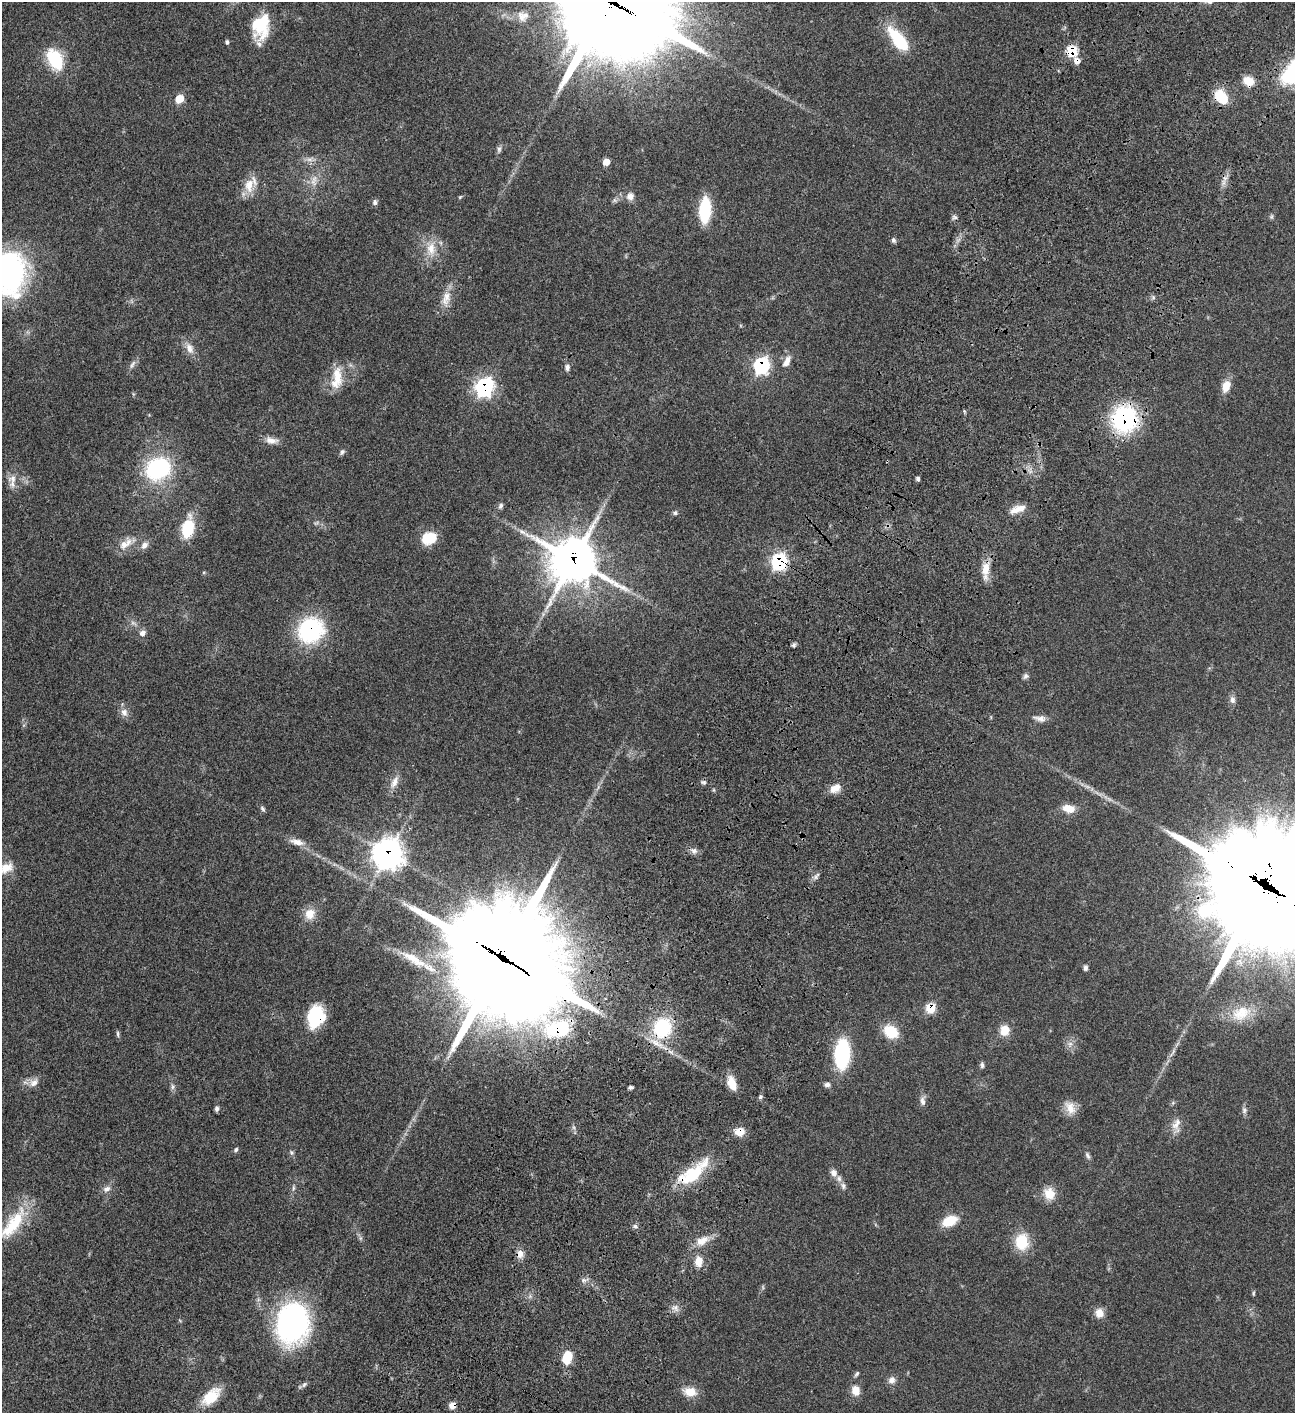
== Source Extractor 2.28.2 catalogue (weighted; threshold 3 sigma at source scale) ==
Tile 10 of 4 x 4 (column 2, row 3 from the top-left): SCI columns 1798-3090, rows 1612-3022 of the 6051 x 6049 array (HDU 1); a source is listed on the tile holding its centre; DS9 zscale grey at full resolution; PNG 1297 x 1415 px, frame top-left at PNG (2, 2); no overlay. Shown black and unused: <1% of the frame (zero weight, under 3 of 4 exposures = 13% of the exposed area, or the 3 px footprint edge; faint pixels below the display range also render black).
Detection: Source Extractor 2.28.2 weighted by HDU 2 'WHT'; one run over the whole footprint, this tile lists its part. Background 0.0627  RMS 0.0058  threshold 0.0262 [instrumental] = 3 sigma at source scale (4.5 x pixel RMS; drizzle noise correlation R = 1.50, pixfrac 1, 0.05/0.05 arcsec/px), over >= 5 px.
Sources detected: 135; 5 too faint to see at this stretch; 2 cosmic-ray / hot-pixel residue — not listed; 6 inside a brighter listed object's ellipse — not listed separately; the other 122 listed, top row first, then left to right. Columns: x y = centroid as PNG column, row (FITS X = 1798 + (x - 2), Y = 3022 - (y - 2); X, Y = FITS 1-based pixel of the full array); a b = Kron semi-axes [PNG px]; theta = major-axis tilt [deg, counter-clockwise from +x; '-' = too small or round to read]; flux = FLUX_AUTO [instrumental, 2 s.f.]
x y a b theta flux
521 16 17 9 -61 4.2
261 26 28 18 79 24
899 40 30 12 -52 28
227 42 6 4 -88 1
1072 51 6 6 - 30
55 60 20 12 -62 31
1248 81 12 10 -33 7.8
1221 97 20 13 -51 13
179 99 6 6 - 12
499 149 11 6 81 1.7
310 159 13 6 12 2.7
606 162 6 5 - 6.2
249 185 21 14 76 9.2
630 196 11 10 - 3.6
460 197 6 4 45 0.59
375 202 7 6 - 1.6
705 210 19 8 86 41
954 217 8 5 -16 1.3
893 240 7 6 - 1.3
431 249 22 13 -89 9.9
8 273 42 35 90 140
1153 297 6 4 -73 0.93
446 299 25 11 79 7.1
189 348 17 10 -67 4.9
787 361 17 8 63 4.5
132 364 13 6 64 2.2
761 365 8 7 - 96
567 367 8 6 83 2
337 376 29 12 -85 11
1226 386 14 9 72 7.1
484 387 8 8 - 170
1124 419 23 22 - 72
271 440 17 9 -7 4.3
342 452 8 6 54 1.3
158 469 28 23 27 56
13 478 14 11 20 4.7
918 479 4 4 - 1.4
501 506 8 6 66 1.5
1018 509 21 8 18 6.2
675 513 6 6 - 1.1
188 528 17 10 80 29
429 538 15 12 22 14
126 543 27 11 34 7.4
144 545 11 8 46 3.1
573 560 19 17 -17 1600
779 562 8 8 - 98
985 570 27 10 87 7.7
311 630 25 23 41 58
142 633 9 7 23 2.5
794 645 6 5 - 1.1
1025 676 8 6 61 1.4
1232 700 11 7 -79 2.4
124 712 12 10 -62 3.5
1040 718 17 7 -9 3.3
394 782 20 9 63 4.9
703 782 7 5 -14 1.2
835 788 14 10 30 5.6
1109 799 7 4 -18 1.4
262 809 8 6 -48 1.2
1069 809 14 8 -10 7.5
297 842 22 9 -16 5.2
694 851 9 8 - 2.5
388 854 12 11 - 520
6 868 21 13 24 8.7
816 876 12 5 56 1.8
1265 887 54 36 -32 17000
310 914 14 12 58 7.6
414 959 47 12 -30 16
504 960 47 37 -41 12000
1085 968 7 5 83 1.6
931 1008 6 6 - 22
1241 1013 30 19 24 16
317 1017 22 18 72 29
662 1028 18 16 69 42
1005 1030 12 10 82 7.9
891 1032 16 12 -35 15
118 1034 9 4 -85 1
1070 1044 9 6 77 2.5
1173 1052 20 4 59 3.5
842 1054 25 13 87 51
982 1065 8 5 -90 1.2
34 1082 14 10 29 4.3
732 1083 18 9 -71 7.5
827 1085 8 6 -3 1.9
173 1087 8 7 - 1.5
631 1087 5 4 - 1.1
760 1097 6 5 - 1.1
922 1101 14 7 -87 2.7
1070 1108 19 13 -63 6.6
217 1109 6 4 89 1.5
1244 1110 10 7 -83 1.9
1176 1125 23 10 82 5.7
739 1132 12 9 -4 6.3
236 1150 7 5 52 1
291 1152 8 6 -48 1.2
1087 1155 12 5 -63 1.6
834 1173 10 8 -66 3.2
691 1175 39 17 35 25
843 1186 9 7 -70 1.8
293 1188 10 4 85 1.2
107 1189 11 8 22 3
1049 1194 16 14 -67 8.3
949 1221 18 11 24 12
13 1224 55 18 54 29
635 1226 7 6 - 1.3
702 1241 20 11 27 7.3
1022 1242 17 14 88 18
520 1254 12 9 -89 3.7
698 1261 12 9 -88 6.3
584 1280 8 6 -19 1.7
1253 1293 8 4 90 0.75
675 1308 11 8 -36 3
1099 1313 11 10 - 5.3
292 1323 39 30 81 140
567 1358 14 9 79 13
857 1374 8 4 53 1.1
892 1380 10 9 - 3
304 1384 11 5 36 1.5
856 1390 11 9 -86 6
690 1392 18 11 -12 7.7
211 1397 23 12 43 18
452 1405 8 7 - 3.4
Overlapping masked pixels (flux is a lower limit): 19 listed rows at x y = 1072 51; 1248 81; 1221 97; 761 365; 484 387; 1124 419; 573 560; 779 562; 311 630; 388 854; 1265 887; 504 960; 931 1008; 317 1017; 662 1028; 739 1132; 691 1175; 520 1254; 452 1405
Isophote crosses this tile's border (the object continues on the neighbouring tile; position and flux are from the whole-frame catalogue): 4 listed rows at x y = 8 273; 6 868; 1265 887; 13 1224